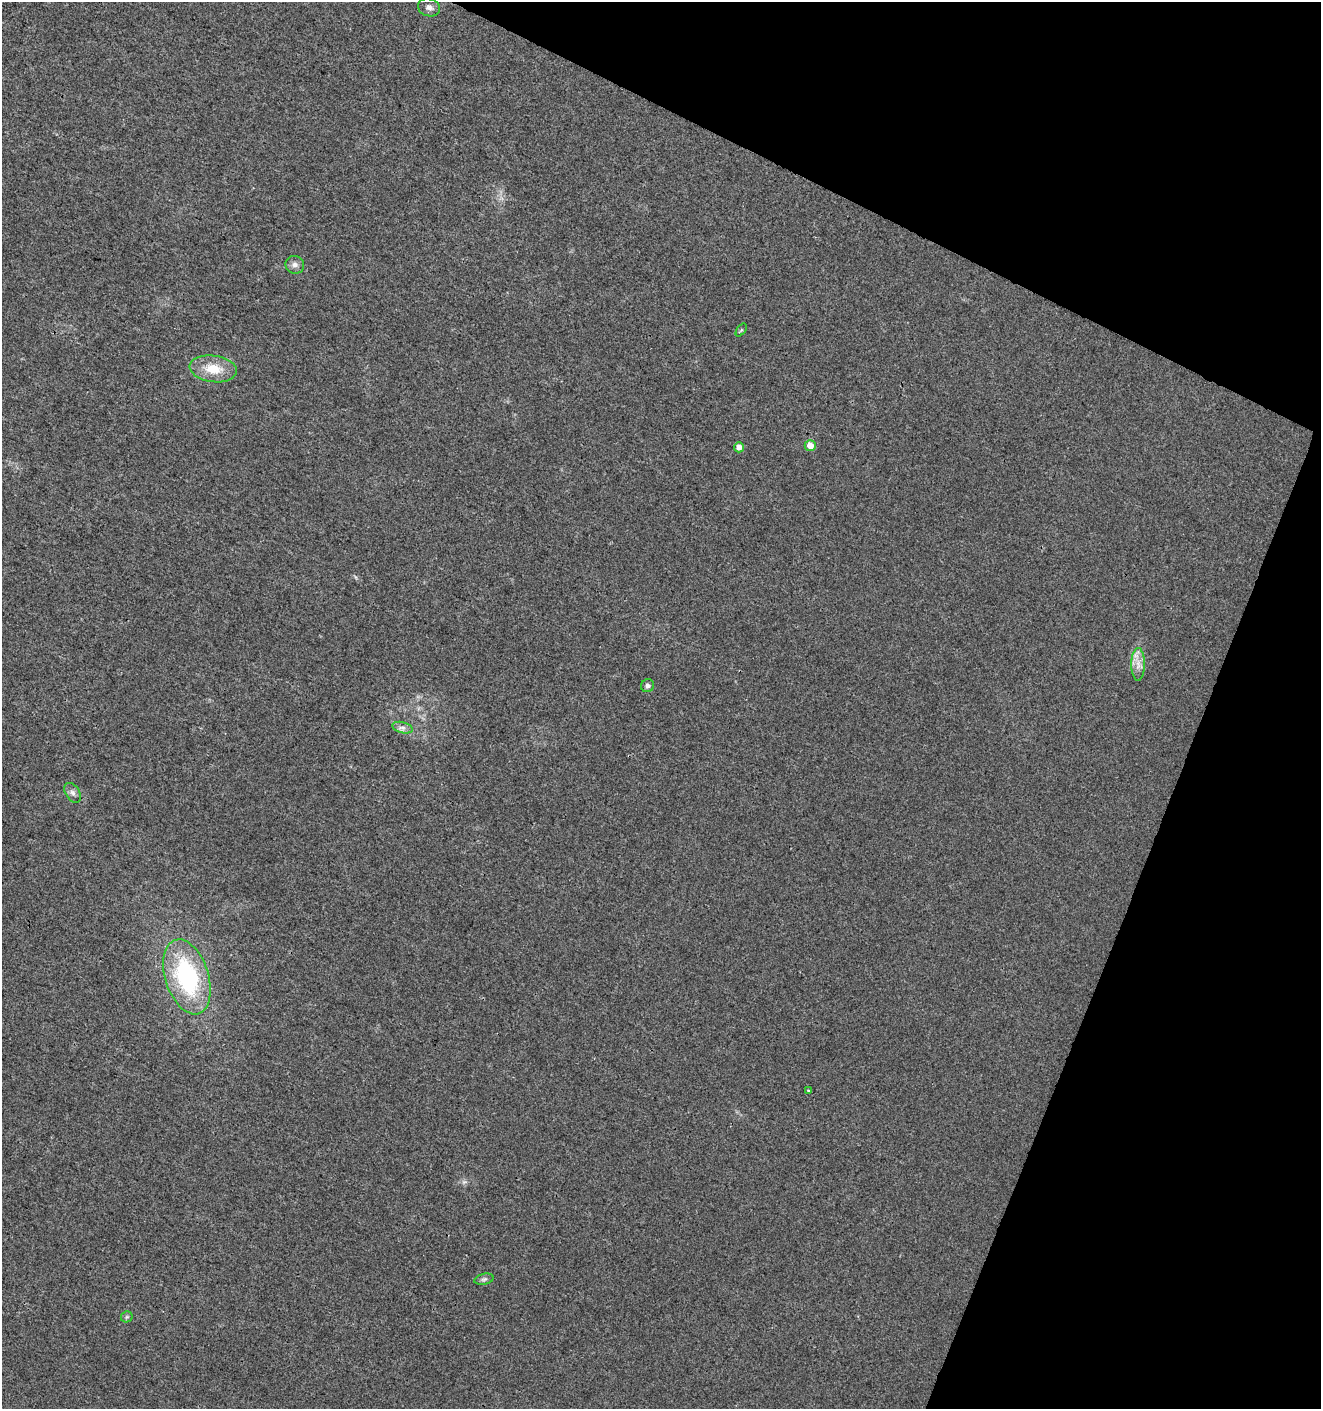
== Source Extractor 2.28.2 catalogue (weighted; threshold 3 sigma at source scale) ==
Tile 8 of 4 x 4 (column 4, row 2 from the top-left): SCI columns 4166-5484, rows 2827-4233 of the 5763 x 5641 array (HDU 1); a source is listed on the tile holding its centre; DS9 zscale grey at full resolution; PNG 1323 x 1411 px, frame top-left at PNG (2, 2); each listed source drawn as its Kron ellipse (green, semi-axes under 4 px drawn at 4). Shown black and unused: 21% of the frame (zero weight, under 3 of 4 exposures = <1% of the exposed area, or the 3 px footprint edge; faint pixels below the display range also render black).
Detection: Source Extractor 2.28.2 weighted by HDU 2 'WHT'; one run over the whole footprint, this tile lists its part. Background 0.00829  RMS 0.0041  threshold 0.0184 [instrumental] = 3 sigma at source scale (4.5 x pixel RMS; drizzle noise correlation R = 1.50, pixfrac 1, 0.0396/0.0396 arcsec/px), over >= 5 px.
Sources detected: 14; all 14 listed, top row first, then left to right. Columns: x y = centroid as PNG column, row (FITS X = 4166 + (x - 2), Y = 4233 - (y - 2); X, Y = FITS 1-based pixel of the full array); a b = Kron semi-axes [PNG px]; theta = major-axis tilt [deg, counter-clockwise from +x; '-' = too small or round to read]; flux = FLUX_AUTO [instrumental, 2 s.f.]
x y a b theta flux
429 7 11 9 -16 1.9
295 265 9 9 - 1.9
741 330 7 4 53 0.54
213 369 24 13 -8 9.5
810 445 5 5 - 4
739 447 5 5 - 2.8
1138 664 16 6 90 3.5
648 686 7 6 - 1.3
402 728 10 5 -15 1.7
73 793 11 7 -57 1.6
187 977 39 21 -72 50
808 1091 4 3 - 0.42
484 1279 10 5 13 0.97
127 1317 6 5 - 0.66